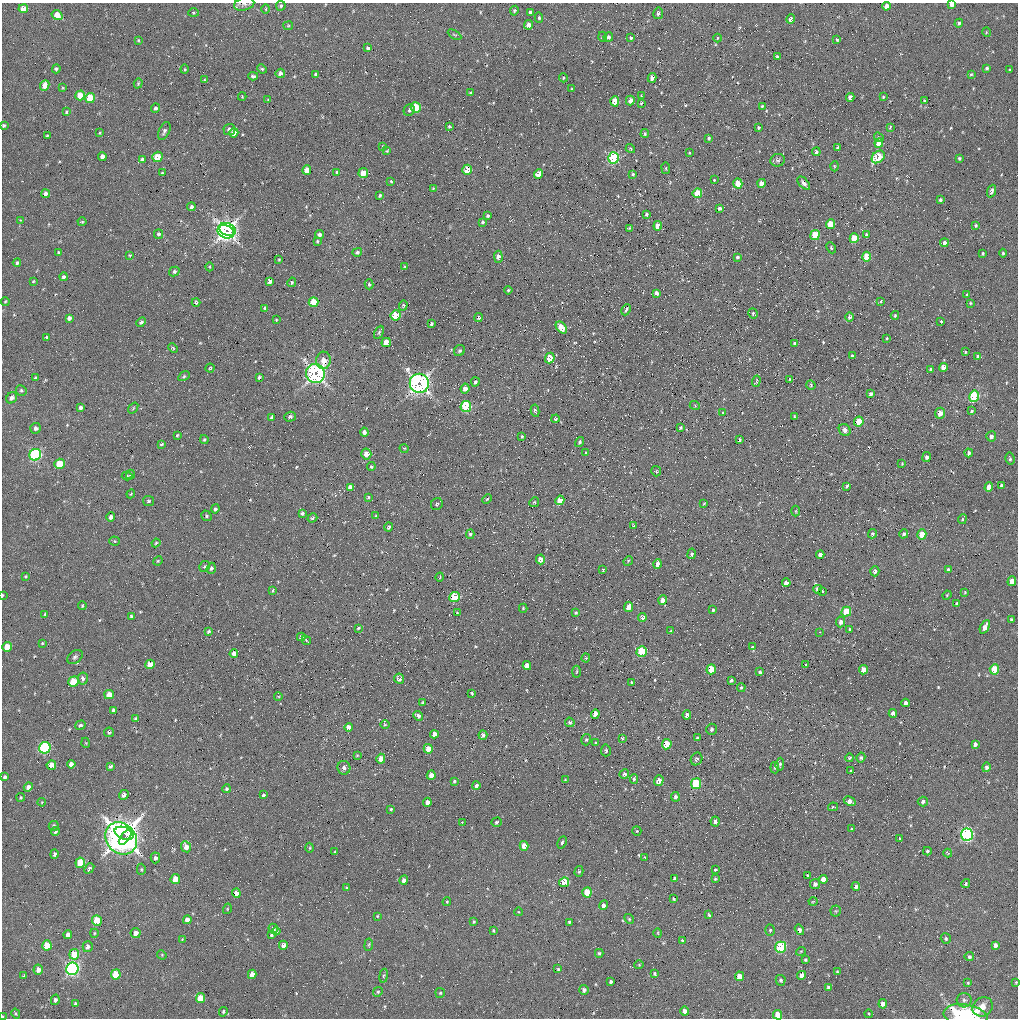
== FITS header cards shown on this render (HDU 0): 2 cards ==
NAXIS1  =                 1016 / length of data axis 1
NAXIS2  =                 1016 / length of data axis 2

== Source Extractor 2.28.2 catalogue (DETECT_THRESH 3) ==
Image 1016 x 1016 px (HDU 0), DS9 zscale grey, 1 PNG px = 1 image px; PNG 1020 x 1020 px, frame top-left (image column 1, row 1016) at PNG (2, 3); each listed source drawn as its Kron ellipse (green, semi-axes under 4 px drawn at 4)
Background 38.4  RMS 4.1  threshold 12.3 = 3 sigma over >= 5 px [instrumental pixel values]
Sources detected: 533; of the 533, the 500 brightest by FLUX_AUTO listed and drawn (33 fainter detections omitted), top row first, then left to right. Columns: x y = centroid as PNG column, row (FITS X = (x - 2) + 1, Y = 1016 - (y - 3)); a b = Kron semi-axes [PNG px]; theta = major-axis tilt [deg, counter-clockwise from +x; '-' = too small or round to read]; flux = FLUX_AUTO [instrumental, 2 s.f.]
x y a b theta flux
244 4 10 6 17 1100
952 4 4 3 - 2100
281 6 5 5 - 540
887 6 4 4 - 1600
23 9 5 4 - 3300
266 9 5 3 - 250
514 11 5 4 - 420
530 12 4 3 - 730
194 13 5 4 - 310
658 13 6 5 - 860
57 15 6 4 -34 4300
539 18 5 4 - 410
791 19 5 4 - 1200
959 23 4 4 - 500
529 25 5 4 - 1800
288 26 5 4 - 320
986 32 5 3 - 220
455 35 7 3 -29 280
603 37 5 3 - 240
608 37 5 4 - 870
631 38 4 4 - 290
717 38 4 3 - 220
138 40 4 3 - 250
837 40 4 3 - 280
368 48 4 4 - 700
777 56 3 3 - 320
987 68 3 3 - 540
56 69 4 4 - 490
185 69 4 4 - 270
262 69 5 4 - 350
1010 70 3 3 - 360
280 73 4 4 - 1100
971 74 4 3 - 290
316 75 4 3 - 610
253 76 5 3 - 560
563 78 4 4 - 310
652 78 5 4 - 1000
204 80 4 3 - 280
138 83 5 4 - 410
45 85 5 4 - 2600
63 88 3 3 - 230
572 89 3 2 - 270
470 93 4 3 - 350
80 95 5 5 - 6200
242 96 4 3 - 230
641 96 4 3 - 220
850 97 4 4 - 1300
883 97 3 3 - 240
90 98 5 5 - 9100
268 100 3 3 - 280
630 100 5 4 - 1500
924 100 3 3 - 330
615 101 5 4 - 5900
641 103 4 3 - 340
762 106 4 4 - 300
416 107 5 5 - 12000
156 108 5 4 - 650
409 110 6 5 - 510
67 112 4 3 - 320
4 125 4 3 - 430
449 126 3 2 - 330
890 127 3 2 - 280
758 128 3 3 - 330
229 129 6 5 - 1200
164 131 9 5 65 680
100 133 3 2 - 240
234 133 5 4 - 2400
645 134 4 3 - 380
47 135 3 2 - 270
879 137 5 4 - 510
709 138 3 3 - 410
879 143 5 4 - 2700
383 146 3 3 - 350
837 147 4 3 - 350
630 149 5 3 - 320
387 151 3 2 - 250
816 152 4 4 - 610
689 153 3 2 - 230
102 156 4 4 - 1200
157 157 5 5 - 5300
878 157 7 5 42 8700
613 158 5 5 - 37000
959 158 3 3 - 410
142 159 4 4 - 800
778 160 7 6 - 540
834 166 5 3 - 240
666 168 6 3 -83 260
307 170 5 4 - 3500
467 170 5 4 - 5700
337 172 4 3 - 350
162 173 4 3 - 360
363 173 5 4 - 4300
538 174 5 4 - 2600
633 174 4 3 - 310
714 180 3 2 - 280
391 181 3 2 - 270
738 183 5 4 - 4500
761 183 4 4 - 2100
804 183 8 4 -48 910
433 188 3 3 - 270
991 191 7 3 69 870
45 193 4 4 - 980
697 193 5 4 - 6900
380 195 3 3 - 390
940 200 4 3 - 580
191 207 4 4 - 710
719 208 4 4 - 620
646 214 4 3 - 460
488 216 3 3 - 400
20 220 4 3 - 240
82 222 4 4 - 280
483 222 4 3 - 340
830 224 5 4 - 6600
976 225 4 3 - 360
658 226 5 4 - 3500
629 228 3 2 - 260
227 229 9 6 -21 71000
226 232 8 6 -21 67000
158 234 5 4 - 520
319 234 4 4 - 740
815 235 5 4 - 7700
866 235 4 3 - 800
854 238 5 4 - 7000
317 241 4 3 - 330
944 243 4 3 - 950
831 248 6 4 -64 410
58 252 4 4 - 320
357 252 5 4 - 520
983 253 3 2 - 300
1003 253 4 4 - 340
130 255 3 2 - 230
498 257 6 4 -88 1500
737 257 4 4 - 460
867 257 5 4 - 5900
279 259 3 3 - 260
17 263 4 4 - 460
210 267 4 3 - 230
405 267 4 2 - 220
174 271 5 4 - 570
64 277 4 4 - 570
33 281 3 3 - 220
270 281 4 4 - 1200
292 282 5 4 - 410
369 284 5 4 - 450
508 290 4 3 - 290
657 293 4 4 - 1100
967 294 2 2 - 220
5 301 4 3 - 270
881 301 3 3 - 580
196 302 4 4 - 380
314 302 5 5 - 7000
970 303 3 2 - 250
403 305 5 4 - 360
265 308 4 3 - 470
626 310 6 3 65 400
753 313 5 4 - 490
396 315 5 5 - 11000
895 315 4 3 - 330
850 317 4 4 - 580
69 318 4 4 - 990
479 318 4 3 - 400
276 320 3 2 - 230
941 321 3 2 - 280
141 322 5 4 - 660
431 324 3 3 - 480
561 327 7 4 -48 3200
379 332 7 4 63 400
47 338 4 3 - 570
887 339 3 3 - 460
386 342 5 4 - 3900
795 343 4 4 - 680
173 348 5 3 - 280
459 351 6 5 - 500
965 352 3 2 - 250
852 356 3 3 - 460
978 357 4 3 - 1000
550 358 5 5 - 4000
323 360 9 7 86 2400
943 367 4 4 - 2700
210 368 4 4 - 300
931 369 3 3 - 460
315 373 9 9 - 79000
184 376 6 4 30 390
259 377 4 3 - 420
35 378 4 3 - 450
790 379 3 3 - 230
756 381 6 3 72 380
475 382 4 4 - 500
419 383 10 9 - 100000
811 385 5 4 - 330
465 389 5 4 - 1400
21 390 5 5 - 450
871 394 4 3 - 820
974 396 6 5 - 19000
12 398 6 5 - 1000
695 406 5 3 - 240
80 407 4 4 - 670
466 407 5 5 - 17000
133 408 6 3 54 280
535 411 6 4 -81 490
972 411 3 2 - 320
723 412 3 3 - 720
940 413 5 5 - 1800
794 416 4 3 - 250
272 417 4 3 - 460
290 417 6 5 - 720
555 419 4 3 - 470
859 422 5 4 - 5300
36 428 5 5 - 820
680 428 4 3 - 390
845 430 6 5 - 910
364 432 4 4 - 1000
177 435 3 2 - 310
522 436 4 3 - 340
991 436 5 5 - 900
204 440 4 3 - 340
740 440 3 2 - 400
580 442 5 4 - 480
161 444 4 3 - 360
404 448 5 3 - 230
586 453 4 4 - 360
969 453 4 3 - 570
366 454 5 5 - 2200
35 455 6 5 - 38000
926 457 5 4 - 770
1010 459 6 4 -78 430
59 464 5 5 - 6900
902 464 3 3 - 240
371 467 4 3 - 350
656 471 5 5 - 350
130 474 5 4 - 370
127 476 5 4 - 330
847 486 4 3 - 450
1002 486 4 4 - 850
350 487 4 4 - 1100
989 487 4 4 - 2500
131 494 4 3 - 290
368 497 4 3 - 320
487 499 5 3 - 280
560 500 5 4 - 3500
148 501 5 5 - 480
534 502 5 4 - 380
437 504 6 5 - 500
704 504 3 3 - 260
215 509 4 3 - 530
796 511 5 3 - 260
302 513 4 3 - 480
206 516 5 4 - 420
376 516 4 3 - 280
111 517 4 4 - 1200
312 518 5 4 - 440
962 519 5 4 - 320
634 526 4 3 - 310
389 527 4 3 - 620
470 534 5 4 - 480
872 534 5 4 - 440
904 534 4 4 - 660
922 534 5 4 - 3600
115 541 5 4 - 320
156 543 4 3 - 280
691 554 5 4 - 440
820 555 4 4 - 1100
540 559 5 4 - 1700
158 561 5 4 - 290
628 561 5 4 - 270
658 564 4 4 - 1500
205 566 6 5 - 470
211 568 5 4 - 530
603 570 3 3 - 290
948 570 4 3 - 790
875 571 5 4 - 830
25 576 3 3 - 300
440 577 4 3 - 220
1012 581 5 4 - 3200
786 583 4 4 - 1500
818 589 4 4 - 1200
273 590 3 3 - 300
822 591 3 3 - 530
965 592 3 3 - 250
2 595 3 2 - 250
947 595 5 3 - 240
454 597 5 5 - 11000
663 600 4 4 - 2100
957 604 4 3 - 510
82 606 4 3 - 270
628 607 5 4 - 2100
523 608 4 3 - 340
713 610 3 3 - 310
846 612 5 4 - 7300
457 613 3 3 - 250
576 613 4 3 - 310
45 614 4 4 - 400
131 616 3 3 - 440
642 617 4 4 - 830
1011 620 4 3 - 510
841 622 5 4 - 920
985 627 7 4 61 1800
358 628 3 2 - 290
850 630 4 3 - 450
671 631 4 3 - 320
209 632 4 3 - 490
820 632 2 2 - 220
301 637 4 3 - 630
306 640 5 2 - 260
42 643 3 3 - 260
7 647 5 4 - 4100
752 647 3 3 - 440
642 651 5 5 - 16000
234 654 4 4 - 1200
75 657 8 6 37 650
586 658 4 4 - 280
150 664 5 4 - 3100
806 665 3 3 - 320
527 666 4 4 - 1900
711 669 5 4 - 7400
994 669 5 4 - 7300
864 670 4 4 - 2500
577 672 6 3 87 280
760 672 3 3 - 1900
83 678 6 5 - 1100
399 679 5 5 - 1100
731 680 3 3 - 540
73 682 5 5 - 7300
632 682 3 3 - 280
741 687 4 4 - 340
472 693 3 2 - 260
109 695 5 4 - 2700
278 696 4 2 - 220
423 703 3 3 - 410
906 703 4 4 - 1200
114 710 4 3 - 640
893 713 4 4 - 1400
595 714 4 4 - 2000
687 715 4 4 - 1000
418 716 5 4 - 950
136 719 4 3 - 600
570 722 5 4 - 510
80 725 5 4 - 590
385 725 4 3 - 260
348 727 4 4 - 2000
711 729 5 5 - 610
109 732 5 4 - 460
434 734 4 4 - 1100
483 735 5 4 - 610
622 738 4 4 - 320
697 738 3 3 - 330
586 740 6 4 74 420
86 743 5 3 - 220
596 743 4 3 - 240
667 744 5 4 - 6100
975 744 4 3 - 810
45 748 6 5 - 28000
428 749 5 4 - 2300
606 750 6 5 - 490
357 755 4 3 - 240
850 758 4 4 - 350
861 758 5 4 - 420
381 759 5 4 - 2200
696 759 6 5 - 730
71 764 4 4 - 1100
780 764 6 4 85 480
51 765 5 4 - 3500
110 766 4 3 - 440
986 767 5 4 - 640
344 768 7 6 - 810
775 768 6 3 -84 310
851 771 3 3 - 240
624 774 5 4 - 700
431 775 4 4 - 1300
5 777 4 3 - 620
634 779 5 4 - 460
565 780 3 2 - 230
454 781 4 3 - 340
659 781 5 4 - 2200
696 784 5 5 - 14000
476 786 4 3 - 840
28 787 4 4 - 1200
226 789 4 4 - 440
124 795 5 4 - 1100
263 795 3 3 - 1000
21 797 4 4 - 320
675 797 5 4 - 750
850 801 6 4 -30 1300
923 801 5 5 - 590
42 802 4 3 - 250
427 802 4 4 - 1100
833 807 5 4 - 290
391 809 3 3 - 330
715 821 5 4 - 850
496 822 5 4 - 390
462 823 3 2 - 1100
54 826 5 5 - 540
851 829 3 2 - 240
637 831 5 4 - 300
55 832 4 4 - 530
124 833 10 6 -21 98000
967 835 6 6 - 50000
125 837 9 3 55 40000
121 838 17 14 -47 170000
900 839 4 3 - 450
562 842 6 3 65 390
524 846 5 4 - 2600
186 847 6 5 - 1900
310 848 5 3 - 250
927 851 4 3 - 440
335 852 3 3 - 280
948 853 4 3 - 290
54 854 5 4 - 710
155 858 5 4 - 780
645 858 4 3 - 340
80 863 5 5 - 7200
89 868 6 4 50 680
141 869 6 4 89 350
715 870 4 3 - 450
579 871 5 4 - 390
808 875 3 3 - 260
675 878 4 3 - 770
175 879 5 4 - 3800
715 879 3 3 - 290
823 879 4 4 - 1700
404 880 4 4 - 1200
564 882 5 4 - 8600
815 884 5 5 - 820
966 884 5 3 - 440
856 887 4 4 - 870
347 888 4 3 - 300
587 892 5 4 - 5900
236 893 4 4 - 2400
673 899 4 2 - 270
813 901 4 3 - 230
447 902 4 3 - 310
604 905 5 4 - 990
227 909 5 3 - 250
836 911 5 5 - 340
519 912 4 3 - 220
709 915 4 3 - 450
377 916 3 3 - 230
629 919 5 4 - 360
187 920 4 4 - 1600
97 921 5 5 - 8200
474 922 4 3 - 310
569 922 3 3 - 400
273 929 5 4 - 960
770 930 5 4 - 350
799 930 6 4 -58 870
276 931 4 3 - 650
493 931 3 2 - 280
94 933 4 4 - 250
136 933 5 5 - 1500
658 933 5 3 - 270
68 935 4 4 - 1800
271 935 4 3 - 430
182 939 4 4 - 230
946 939 5 4 - 440
683 941 4 3 - 570
47 945 5 4 - 6400
283 945 4 4 - 1100
369 945 6 3 81 300
995 945 4 4 - 850
88 947 5 5 - 1100
781 947 6 5 - 20000
801 951 5 3 - 220
599 953 4 4 - 390
74 954 5 5 - 6400
162 955 5 4 - 250
969 957 4 4 - 530
805 960 4 3 - 380
639 965 4 4 - 280
72 969 6 6 - 64000
558 969 4 4 - 350
38 970 5 4 - 1600
837 972 4 3 - 260
655 973 3 3 - 350
116 974 5 5 - 8300
252 974 4 4 - 2000
802 975 4 4 - 1400
24 976 3 3 - 350
384 976 7 3 81 390
739 976 5 4 - 2400
781 980 5 5 - 490
611 982 4 3 - 610
1016 982 3 3 - 260
968 983 3 3 - 300
828 987 4 4 - 690
584 990 5 4 - 770
378 992 5 4 - 380
440 993 5 4 - 360
200 998 5 4 - 6900
55 1000 5 4 - 800
964 1000 7 7 - 930
76 1004 4 3 - 720
883 1004 5 4 - 1300
983 1007 10 9 - 2700
685 1011 4 4 - 1500
223 1012 5 4 - 430
16 1014 5 3 - 310
869 1014 4 3 - 230
778 1015 5 4 - 3100
965 1016 22 11 -8 25000
2 1017 3 2 - 370
At the frame edge (FLAGS 8, measured only in part): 8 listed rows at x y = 244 4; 952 4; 4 125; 2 595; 1016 982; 778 1015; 965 1016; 2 1017
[33 fainter detections neither listed nor drawn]

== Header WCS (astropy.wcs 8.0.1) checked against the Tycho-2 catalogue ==
Header WCS as astropy/WCSLIB reads it (applying the file's SIP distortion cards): RA---SIN-SIP/DEC--SIN-SIP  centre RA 08:54:16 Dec -06:32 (133.57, -6.54 deg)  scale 2.78 x 2.74 arcsec/px (non-square pixels)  FOV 47.0' x 46.4'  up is -163 deg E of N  parity normal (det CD < 0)
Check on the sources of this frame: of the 60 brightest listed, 26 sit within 4.1 arcsec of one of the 59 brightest Tycho-2 stars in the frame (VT <= 12.95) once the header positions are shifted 0.29 arcsec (0.03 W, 0.29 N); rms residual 1.39 arcsec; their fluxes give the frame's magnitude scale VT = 21.13 - 2.5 log10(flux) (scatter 0.31 mag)
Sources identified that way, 33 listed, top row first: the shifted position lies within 4.1 arcsec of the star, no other Tycho-2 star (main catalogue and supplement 1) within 8.2 arcsec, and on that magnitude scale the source's flux lands within +1.5 / -3 mag of the star's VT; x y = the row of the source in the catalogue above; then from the Tycho-2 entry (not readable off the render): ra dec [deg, ICRS J2000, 3 dp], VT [Tycho-2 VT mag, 2 dp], TYC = Tycho-2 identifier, HIP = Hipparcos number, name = IAU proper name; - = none
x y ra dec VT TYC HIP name
887 6 133.727 -6.990 12.04 4877-493-1 - -
45 85 133.122 -6.739 11.96 4876-794-1 - -
90 98 133.158 -6.740 11.30 4877-423-1 - -
615 101 133.548 -6.859 11.44 4877-395-1 - -
878 157 133.756 -6.879 10.95 4877-367-1 - -
613 158 133.560 -6.818 10.52 4877-487-1 - -
538 174 133.508 -6.789 12.95 4877-425-1 - -
815 235 133.728 -6.808 11.02 4877-353-1 - -
854 238 133.757 -6.815 11.44 4877-379-1 - -
396 315 133.436 -6.653 10.30 4877-365-1 - -
550 358 133.560 -6.658 11.64 4877-427-1 - -
315 373 133.390 -6.593 8.97 4877-485-1 - -
419 383 133.469 -6.609 8.87 4877-307-1 43677 -
466 407 133.509 -6.603 11.23 4877-443-1 - -
35 455 133.201 -6.469 10.94 4877-596-1 - -
59 464 133.221 -6.468 11.42 4877-561-1 - -
989 487 133.914 -6.665 11.70 4877-1227-1 - -
560 500 133.600 -6.557 12.56 4877-439-1 - -
922 534 133.876 -6.615 11.91 4877-1319-1 - -
663 600 133.699 -6.508 12.45 4877-610-1 - -
642 651 133.695 -6.466 10.27 4877-524-1 - -
711 669 133.750 -6.469 11.39 4877-566-1 - -
73 682 133.281 -6.312 11.36 4877-424-1 - -
109 695 133.311 -6.312 12.41 4877-675-1 - -
45 748 133.275 -6.258 11.17 4877-544-1 - -
659 781 133.737 -6.376 12.45 4877-412-1 - -
696 784 133.766 -6.382 10.95 4877-530-1 - -
80 863 133.328 -6.182 11.23 4877-658-1 - -
587 892 133.709 -6.278 11.50 4877-559-1 - -
236 893 133.450 -6.197 12.28 4877-668-1 - -
97 921 133.353 -6.144 11.49 4877-472-1 - -
68 935 133.334 -6.127 12.04 4877-312-1 - -
72 969 133.346 -6.104 10.24 4877-598-1 - -